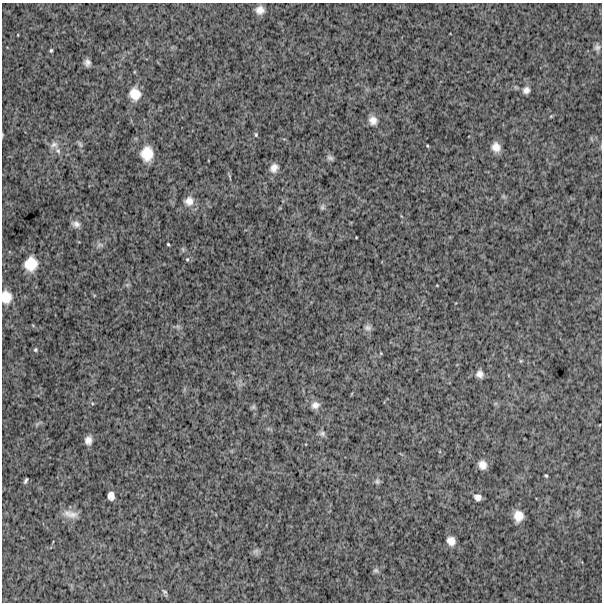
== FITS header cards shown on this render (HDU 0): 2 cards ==
NAXIS1  =                  600
NAXIS2  =                  600

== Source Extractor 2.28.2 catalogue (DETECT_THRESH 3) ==
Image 600 x 600 px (HDU 0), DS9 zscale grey, 1 PNG px = 1 image px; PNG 604 x 604 px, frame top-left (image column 1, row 600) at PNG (2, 3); no overlay
Background 1040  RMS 270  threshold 801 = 3 sigma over >= 5 px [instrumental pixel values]
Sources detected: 51; all 51 listed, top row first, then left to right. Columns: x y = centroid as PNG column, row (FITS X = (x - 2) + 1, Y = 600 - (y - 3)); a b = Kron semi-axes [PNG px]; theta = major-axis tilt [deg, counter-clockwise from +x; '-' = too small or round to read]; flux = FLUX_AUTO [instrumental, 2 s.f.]
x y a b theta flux
260 10 9 8 - 130000
597 47 9 7 87 60000
51 50 4 3 - 24000
87 63 6 5 - 74000
526 90 9 8 - 83000
135 94 13 11 -79 270000
551 116 5 4 - 16000
373 120 11 10 - 130000
2 135 5 3 - 13000
256 135 6 4 -90 24000
80 144 11 5 -59 44000
54 145 12 9 20 99000
427 146 3 3 - 15000
496 147 10 8 -69 160000
58 151 8 7 - 69000
147 154 16 13 90 360000
330 158 9 6 -25 47000
274 168 10 8 55 110000
503 196 7 4 -71 30000
189 201 12 11 - 150000
322 207 8 6 -90 40000
76 224 11 8 -18 85000
168 244 3 2 - 20000
100 245 11 5 15 56000
183 249 8 4 -81 29000
187 259 6 4 70 24000
31 264 14 13 - 360000
127 285 7 4 19 29000
6 297 14 11 -85 270000
178 326 7 4 18 37000
368 328 9 7 -11 61000
35 350 5 5 - 27000
521 361 6 4 -43 19000
480 374 9 8 - 94000
315 405 11 9 21 110000
253 407 6 6 - 35000
37 424 7 4 56 35000
322 434 9 7 -15 53000
88 440 9 7 88 110000
482 465 9 8 - 130000
546 475 4 3 - 20000
26 481 6 3 63 34000
377 481 8 7 - 44000
111 496 9 7 -80 110000
478 497 8 7 - 84000
70 514 22 10 -12 180000
518 516 10 8 -88 200000
451 541 9 8 - 140000
256 551 9 6 16 56000
376 570 8 7 - 44000
164 592 7 4 -43 30000
At the frame edge (FLAGS 8, measured only in part): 2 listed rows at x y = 2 135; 6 297